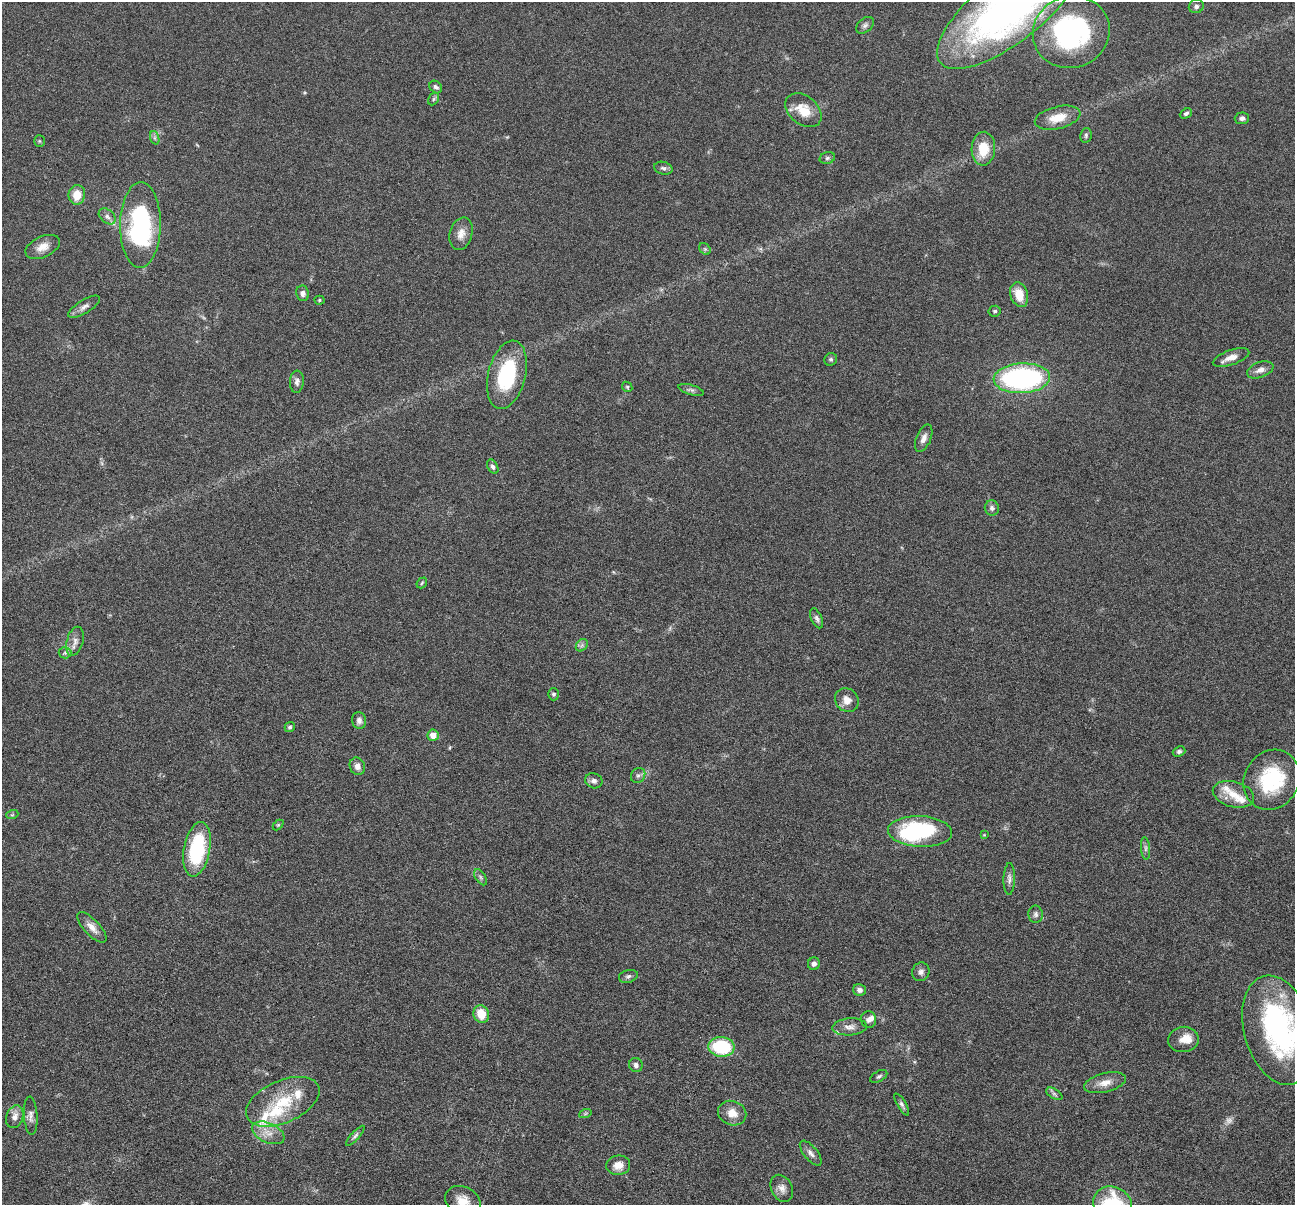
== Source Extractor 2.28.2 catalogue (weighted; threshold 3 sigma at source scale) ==
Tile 7 of 4 x 4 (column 3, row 2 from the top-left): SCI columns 2592-3884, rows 2661-3863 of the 5181 x 5198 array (HDU 1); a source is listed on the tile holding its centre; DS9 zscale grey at full resolution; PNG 1297 x 1207 px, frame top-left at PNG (2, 2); each listed source drawn as its Kron ellipse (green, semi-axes under 4 px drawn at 4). Nothing masked; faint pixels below the display range render black.
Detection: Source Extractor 2.28.2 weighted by HDU 2 'WHT'; one run over the whole footprint, this tile lists its part. Background 0.0374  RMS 0.0039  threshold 0.0159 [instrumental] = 3 sigma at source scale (4.09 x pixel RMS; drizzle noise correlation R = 1.36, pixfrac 0.8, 0.05/0.05 arcsec/px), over >= 5 px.
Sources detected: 104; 1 too faint to see at this stretch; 2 inside a brighter object's white glare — neither listed nor drawn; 10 inside a brighter listed object's ellipse — not listed separately; the other 91 listed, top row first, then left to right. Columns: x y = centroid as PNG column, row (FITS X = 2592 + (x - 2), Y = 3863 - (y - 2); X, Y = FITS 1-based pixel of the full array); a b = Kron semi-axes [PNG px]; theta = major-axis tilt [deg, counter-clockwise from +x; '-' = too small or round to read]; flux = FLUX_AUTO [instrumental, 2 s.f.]
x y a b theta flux
1196 6 7 7 - 1.1
1010 8 89 33 38 200
865 25 10 6 40 1.2
1071 32 39 35 21 69
436 87 7 5 -42 1
434 99 7 5 60 0.67
803 110 20 14 -40 7.1
1186 113 6 4 25 0.83
1058 118 23 11 13 6.5
1242 118 7 6 - 1.2
1086 135 7 5 78 0.77
155 138 7 4 -71 0.79
39 141 5 5 - 0.46
983 149 17 12 87 8.7
827 158 8 6 16 0.77
663 168 9 6 -15 1
77 195 10 8 82 5.7
107 216 10 6 -41 1.3
140 225 43 20 89 51
461 234 17 11 74 3.2
43 247 18 10 25 3.6
705 249 6 5 - 0.63
303 293 8 6 -80 1.3
1019 295 13 8 -72 6.2
319 300 5 4 - 0.45
84 307 18 6 31 2
995 311 6 5 - 0.63
1231 357 19 7 19 3
831 359 6 6 - 0.68
1260 370 14 7 20 2.1
507 375 35 18 76 26
1022 378 28 15 3 72
297 382 11 7 85 1.4
627 387 5 4 - 0.47
691 390 13 5 -16 1.1
924 438 14 7 67 2.1
493 467 8 5 -61 1
992 508 7 7 - 1.3
422 583 6 4 48 0.51
817 618 10 5 -66 1.1
75 641 15 8 75 2.4
582 645 7 5 46 0.92
65 653 6 5 - 0.85
553 694 6 5 - 0.7
847 700 13 11 -44 3.3
359 720 8 7 - 1.4
290 727 5 5 - 0.78
433 735 6 5 - 3.2
1179 751 6 5 - 0.91
357 766 9 7 -70 2
638 775 8 6 53 0.96
1272 780 31 27 60 27
594 781 9 7 -19 1.4
1233 794 21 12 -16 5.2
12 815 6 3 19 0.44
278 825 6 4 44 0.44
920 831 32 15 -3 35
984 835 4 4 - 0.28
1145 848 11 4 -86 1
197 849 27 13 79 27
481 877 9 5 -57 0.89
1009 879 16 5 89 1.6
1036 914 9 7 -89 1.1
92 927 19 8 -47 3
814 964 6 6 - 1.3
921 972 9 8 - 1.5
628 976 9 6 15 1
859 990 6 5 - 1.3
481 1014 9 7 -70 6.6
869 1019 8 7 - 1.5
850 1027 17 8 4 2.6
1279 1030 56 34 -74 68
1183 1039 15 12 7 3.7
721 1047 13 10 -5 21
636 1065 7 6 - 1.3
879 1076 9 5 31 0.8
1105 1083 21 9 14 3.8
1054 1094 9 5 -33 0.89
283 1102 39 21 23 16
902 1105 12 4 -59 0.97
732 1113 14 12 -22 4.1
585 1114 6 4 19 0.48
31 1116 19 7 -86 1.9
15 1117 12 8 70 2.5
268 1133 17 9 -24 3.9
355 1136 13 4 48 0.97
811 1153 15 6 -50 1.8
618 1165 12 10 6 3.7
782 1188 14 10 -63 2.5
463 1201 18 14 -27 5.3
1113 1204 20 17 -28 26
Isophote crosses this tile's border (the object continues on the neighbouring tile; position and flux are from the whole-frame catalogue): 5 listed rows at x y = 1010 8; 1272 780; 1279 1030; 463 1201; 1113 1204